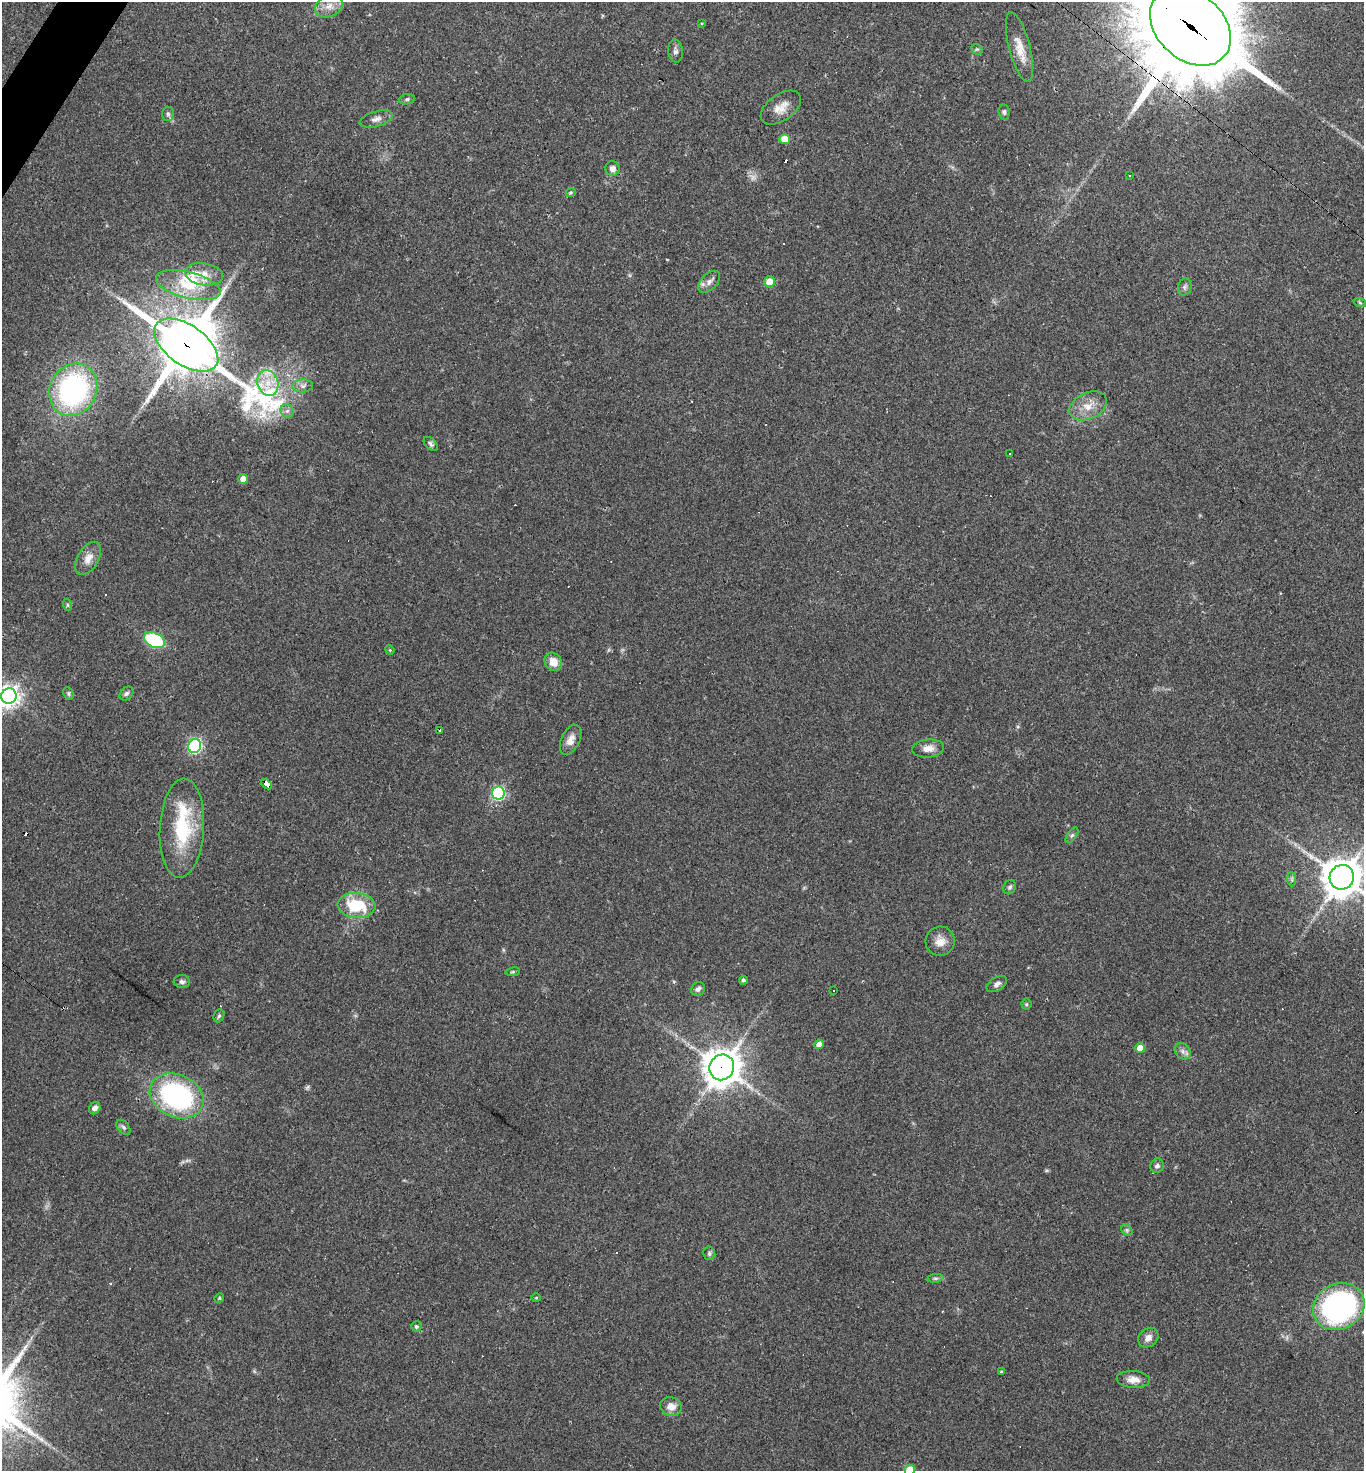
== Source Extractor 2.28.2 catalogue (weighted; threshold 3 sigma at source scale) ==
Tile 11 of 4 x 4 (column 3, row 3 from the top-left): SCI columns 2873-4234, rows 1471-2939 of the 5884 x 5878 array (HDU 1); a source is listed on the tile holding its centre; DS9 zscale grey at full resolution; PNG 1366 x 1473 px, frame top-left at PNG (2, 2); each listed source drawn as its Kron ellipse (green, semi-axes under 4 px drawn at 4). Shown black and unused: <1% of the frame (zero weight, under 2 of 3 exposures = <1% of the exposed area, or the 3 px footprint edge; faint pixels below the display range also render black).
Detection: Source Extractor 2.28.2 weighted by HDU 2 'WHT'; one run over the whole footprint, this tile lists its part. Background 0.059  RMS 0.0059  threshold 0.0267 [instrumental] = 3 sigma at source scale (4.5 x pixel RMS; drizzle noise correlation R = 1.50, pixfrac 1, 0.05/0.05 arcsec/px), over >= 5 px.
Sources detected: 95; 1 too faint to see at this stretch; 11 cosmic-ray / hot-pixel residue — neither listed nor drawn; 4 inside a brighter listed object's ellipse — not listed separately; the other 79 listed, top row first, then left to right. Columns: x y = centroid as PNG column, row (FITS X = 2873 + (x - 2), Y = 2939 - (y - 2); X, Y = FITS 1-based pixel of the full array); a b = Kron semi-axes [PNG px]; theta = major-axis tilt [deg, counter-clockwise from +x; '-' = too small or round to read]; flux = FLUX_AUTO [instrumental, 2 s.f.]
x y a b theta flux
329 6 14 10 22 5.9
702 23 3 3 - 0.77
1190 26 45 33 -42 12000
1019 47 36 10 -75 9.8
977 49 6 5 - 0.89
675 51 11 7 -86 2.2
407 99 8 5 11 1.2
781 108 23 13 35 7.6
1004 112 7 5 -82 1.4
168 114 7 6 - 1.4
376 119 17 7 16 3.4
785 139 5 5 - 9.8
612 169 7 7 - 2.9
1130 175 2 2 - 0.43
571 193 5 4 - 0.72
204 274 19 11 -9 7.2
709 282 13 8 44 3.5
769 282 5 5 - 12
188 285 33 13 -14 20
1185 287 8 6 76 1.7
1360 303 6 4 -19 0.81
186 345 36 20 -35 3600
268 383 13 10 -72 9.7
303 386 10 6 3 2.3
73 390 27 23 63 120
1088 406 20 13 26 9.1
287 411 7 6 - 1.8
431 444 8 5 -47 1.5
1009 454 3 2 - 0.97
243 479 5 5 - 6.5
88 558 18 10 59 5.9
68 605 6 4 -71 0.74
154 640 11 7 -25 47
390 650 5 4 - 0.6
553 662 9 8 - 7.2
68 693 6 5 - 1.1
126 694 8 6 44 1.4
9 696 7 7 - 390
440 730 3 2 - 0.82
571 740 16 9 64 5.1
195 746 7 6 - 95
928 749 16 9 7 5.1
266 784 6 4 -38 64
498 793 6 6 - 88
182 828 50 22 87 42
1072 835 9 4 54 1.3
1342 877 12 12 - 1400
1292 879 7 4 -89 1.1
1010 887 7 6 - 1.4
357 905 19 12 -6 29
940 941 15 14 - 6.3
513 972 7 3 8 0.74
743 980 4 4 - 1.6
182 982 8 6 -1 1.8
997 984 11 6 31 2.5
698 989 7 6 - 1.8
833 990 3 3 - 1.4
1026 1004 5 5 - 0.91
219 1016 7 5 65 1.2
819 1044 5 4 - 4.2
1140 1048 5 5 - 9.5
1183 1051 9 7 -47 2.5
722 1067 13 12 - 1100
177 1096 28 21 -25 100
95 1108 6 5 - 2.2
123 1127 9 5 -49 1.5
1157 1166 7 6 - 1.8
1127 1230 6 5 - 1.1
709 1253 7 6 - 1.3
935 1278 8 4 8 1.2
219 1298 5 4 - 0.59
536 1298 5 3 - 0.56
1339 1306 26 22 28 140
416 1326 5 5 - 1.2
1148 1338 11 9 39 3.6
1001 1372 3 2 - 0.61
1133 1379 17 8 -4 5.4
671 1406 11 9 -21 5.8
910 1470 5 5 - 17
Overlapping masked pixels (flux is a lower limit): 4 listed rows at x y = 1190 26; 186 345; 266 784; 722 1067
Isophote crosses this tile's border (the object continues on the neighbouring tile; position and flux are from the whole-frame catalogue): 4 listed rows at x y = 1190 26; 9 696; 1342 877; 910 1470